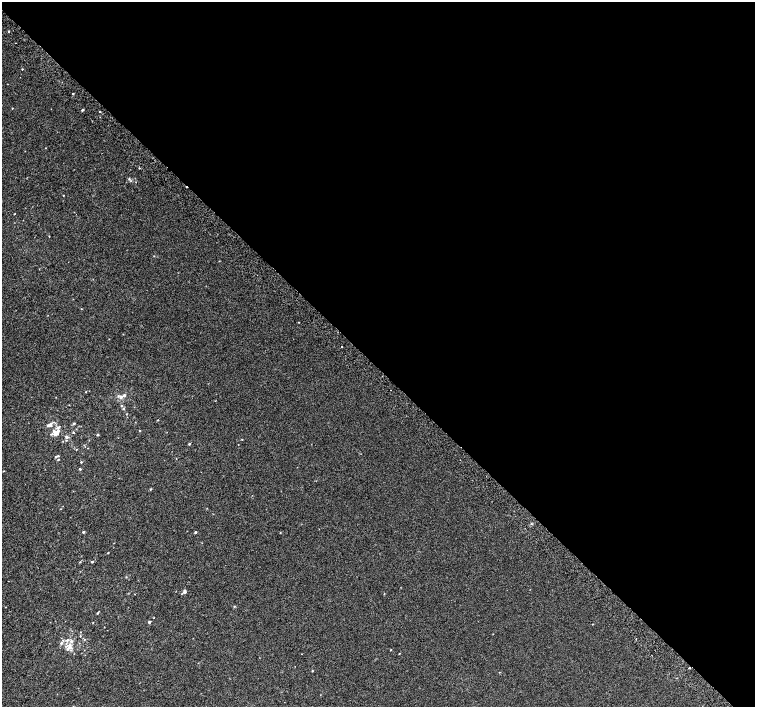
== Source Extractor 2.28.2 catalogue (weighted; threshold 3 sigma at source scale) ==
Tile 8 of 4 x 4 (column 4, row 2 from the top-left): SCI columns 4555-6060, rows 3071-4480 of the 6091 x 6076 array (HDU 1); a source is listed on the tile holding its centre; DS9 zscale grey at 2 x 2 block average (1 PNG px = mean of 2 x 2 image px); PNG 757 x 709 px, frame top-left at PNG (2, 2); no overlay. Shown black and unused: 52% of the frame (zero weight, under 2 of 3 exposures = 2% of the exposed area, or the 3 px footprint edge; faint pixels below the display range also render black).
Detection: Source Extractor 2.28.2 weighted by HDU 2 'WHT'; one run over the whole footprint, this tile lists its part. Background 0.00858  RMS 0.007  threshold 0.0316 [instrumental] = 3 sigma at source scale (4.5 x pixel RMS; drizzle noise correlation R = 1.50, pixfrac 1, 0.0396/0.0396 arcsec/px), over >= 5 px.
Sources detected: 66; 2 cosmic-ray / hot-pixel residue — not listed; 8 inside a brighter listed object's ellipse — not listed separately; the other 56 listed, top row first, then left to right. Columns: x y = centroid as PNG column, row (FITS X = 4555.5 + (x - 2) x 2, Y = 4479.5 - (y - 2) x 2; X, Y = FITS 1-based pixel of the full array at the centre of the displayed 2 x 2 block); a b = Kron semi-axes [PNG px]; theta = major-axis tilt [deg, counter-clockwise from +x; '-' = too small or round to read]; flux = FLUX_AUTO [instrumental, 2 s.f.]
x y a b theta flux
8 31 2 2 - 1.4
16 43 2 2 - 0.74
22 69 2 2 - 1.1
73 93 2 2 - 1.7
12 108 2 2 - 0.76
82 110 2 2 - 2.7
100 111 2 2 - 2.1
45 148 2 2 - 0.57
139 168 3 2 - 0.76
129 179 3 3 - 1.5
63 195 2 2 - 0.8
14 214 2 2 - 1.1
49 236 2 2 - 0.75
81 309 2 2 - 0.48
342 346 2 2 - 1.3
85 392 2 2 - 0.68
124 395 3 3 - 2.9
121 397 3 3 - 3.2
122 406 3 3 - 1.5
123 408 3 3 - 1.4
158 420 2 2 - 0.58
74 423 3 2 - 2
140 431 3 2 - 0.86
73 432 3 2 - 0.72
56 433 12 10 -66 14
98 435 3 2 - 1.5
66 437 4 4 - 3.1
242 439 2 2 - 0.75
189 444 3 2 - 1.5
76 449 3 2 - 0.64
58 456 3 2 - 1.1
56 457 2 2 - 1.3
58 459 3 2 - 1.2
81 462 2 2 - 1.3
80 469 2 2 - 1.6
4 471 3 2 - 0.76
151 489 2 2 - 1.3
83 532 3 2 - 1.8
195 532 2 2 - 2.1
280 533 2 2 - 0.78
108 553 2 2 - 0.93
80 562 3 2 - 1
92 562 2 2 - 1.6
184 592 3 2 - 5.8
384 594 3 2 - 0.68
234 606 3 2 - 1.2
97 613 3 2 - 1.4
149 622 2 2 - 4.1
80 636 2 2 - 0.66
84 639 3 2 - 1
636 639 2 2 - 3.5
61 643 4 3 - 2.7
70 645 7 5 84 6.4
391 650 2 2 - 0.79
689 667 2 2 - 6.9
312 671 2 2 - 0.99
Overlapping masked pixels (flux is a lower limit): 1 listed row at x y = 689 667